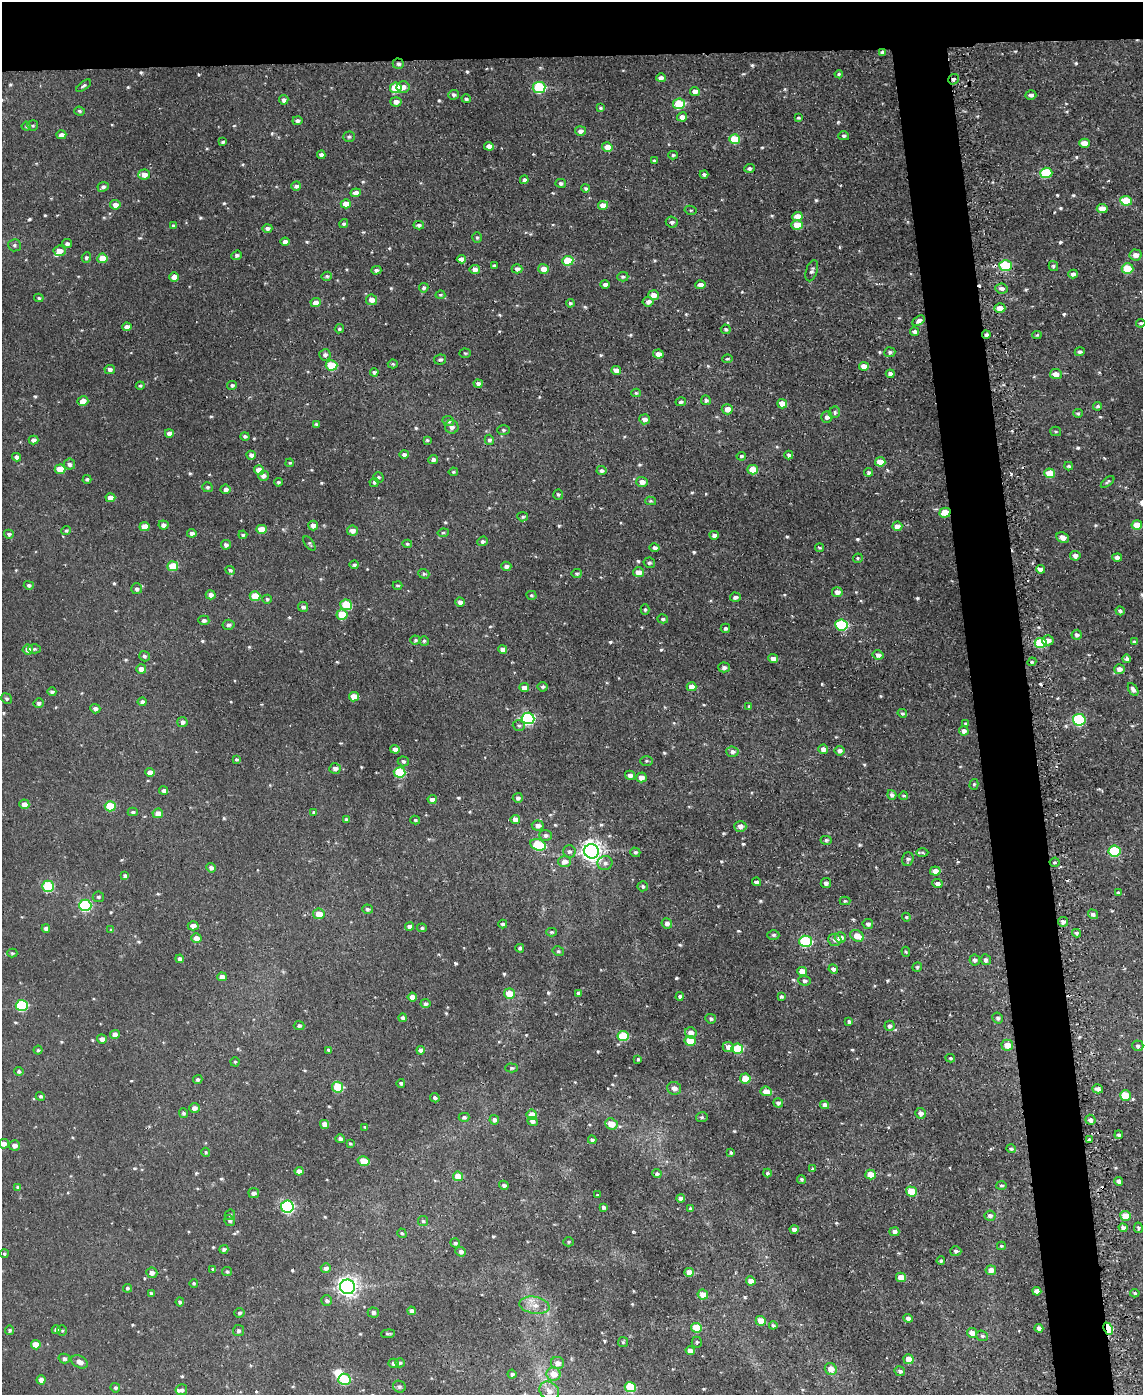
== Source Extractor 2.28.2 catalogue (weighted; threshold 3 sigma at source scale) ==
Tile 2 of 4 x 3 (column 2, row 1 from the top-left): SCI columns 1142-2282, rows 2912-4304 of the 4589 x 4550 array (HDU 1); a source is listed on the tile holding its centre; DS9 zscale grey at full resolution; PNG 1145 x 1397 px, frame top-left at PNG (2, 2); each listed source drawn as its Kron ellipse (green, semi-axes under 4 px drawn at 4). Shown black and unused: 9% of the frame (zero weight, under 2 of 3 exposures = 2% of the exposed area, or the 3 px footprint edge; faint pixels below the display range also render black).
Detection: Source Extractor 2.28.2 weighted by HDU 2 'WHT'; one run over the whole footprint, this tile lists its part. Background 0.00839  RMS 0.005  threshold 0.0223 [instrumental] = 3 sigma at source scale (4.5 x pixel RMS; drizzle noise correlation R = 1.50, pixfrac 1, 0.05/0.05 arcsec/px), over >= 5 px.
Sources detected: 686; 1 inside a brighter object's white glare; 5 cosmic-ray / hot-pixel residue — neither listed nor drawn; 3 inside a brighter listed object's ellipse — not listed separately; of the other 677, all 500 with FLUX_AUTO >= 0.698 (the completeness limit of this list) listed and drawn (177 fainter detections not listed), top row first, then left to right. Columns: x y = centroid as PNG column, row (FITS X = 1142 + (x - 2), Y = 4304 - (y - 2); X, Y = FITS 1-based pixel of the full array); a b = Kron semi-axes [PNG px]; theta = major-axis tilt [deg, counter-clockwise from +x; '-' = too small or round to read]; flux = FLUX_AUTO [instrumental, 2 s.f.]
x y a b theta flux
882 52 4 4 - 1.4
398 64 5 5 - 1.3
839 74 4 4 - 0.94
661 78 5 4 - 1.9
953 79 5 5 - 1.6
84 86 8 4 37 0.94
403 87 6 6 - 3
539 87 6 5 - 43
396 88 6 5 - 20
695 91 5 4 - 3.3
454 95 5 5 - 1.4
1031 95 5 4 - 1.7
466 99 4 3 - 0.96
284 100 5 4 - 1.8
396 102 5 4 - 2.6
679 104 6 5 - 23
600 108 4 4 - 0.81
79 111 5 4 - 0.86
682 117 5 4 - 3.8
798 118 3 3 - 0.81
297 121 5 4 - 1.5
33 125 5 5 - 0.84
26 126 4 4 - 0.72
580 131 5 5 - 2.6
61 135 5 4 - 2.2
844 136 5 4 - 1
349 137 6 5 - 1.1
734 139 5 5 - 15
223 142 3 3 - 0.94
1084 143 5 4 - 5.6
489 146 5 4 - 3.7
607 147 5 4 - 6.1
321 155 4 4 - 1.9
673 155 5 3 - 0.75
654 161 4 3 - 1.2
749 168 5 4 - 1.2
1046 173 6 5 - 24
704 174 4 4 - 1.2
144 175 6 5 - 3.9
524 180 4 4 - 1.5
561 183 5 4 - 1.3
296 186 5 4 - 1.6
103 187 6 5 - 1.5
586 188 4 4 - 0.96
356 193 5 4 - 3.3
1126 201 6 5 - 17
346 204 5 4 - 5.6
115 205 5 4 - 3.1
603 205 5 4 - 5
1102 208 5 4 - 5.7
690 210 6 4 -10 0.71
797 216 5 4 - 6.4
672 222 6 5 - 1.7
344 224 5 4 - 1.1
419 225 5 4 - 1.4
797 225 5 4 - 13
173 226 3 3 - 0.96
267 228 5 4 - 1.6
477 237 5 4 - 0.89
285 242 4 4 - 2.2
67 244 5 4 - 1.7
14 245 6 6 - 1.1
59 251 6 5 - 3.8
237 255 5 4 - 1.2
1135 255 6 5 - 3
86 258 5 4 - 1.2
102 258 5 5 - 8.4
461 259 5 4 - 3.2
568 261 5 5 - 18
1006 265 6 5 - 31
494 266 4 3 - 1
1053 266 5 5 - 1
475 269 5 4 - 2.9
517 269 5 4 - 2.1
544 269 5 5 - 5
1127 269 6 5 - 17
376 270 5 4 - 1.4
812 271 11 5 72 1.8
1073 274 5 4 - 2
327 276 5 4 - 0.84
174 277 5 4 - 3.1
623 277 6 4 2 0.99
605 284 4 3 - 2.1
700 285 5 4 - 3.4
424 288 5 4 - 1.1
1001 288 6 5 - 2.2
440 295 5 4 - 0.74
653 295 5 5 - 5.1
39 298 5 3 - 0.78
372 300 5 5 - 4.4
648 302 5 5 - 2.5
316 303 5 4 - 3.9
570 303 4 4 - 1.1
1000 308 5 5 - 4.9
919 321 7 4 33 2.4
1141 323 4 3 - 0.8
127 327 5 4 - 2.7
339 329 5 4 - 0.89
726 329 5 4 - 0.91
914 332 4 4 - 2.1
986 335 4 4 - 1.3
1037 335 5 4 - 0.73
890 352 5 5 - 1.2
1080 352 5 4 - 1.5
465 353 5 4 - 0.71
658 354 5 4 - 4
325 355 6 5 - 1.7
440 359 6 5 - 1.2
727 359 5 4 - 0.7
393 364 5 4 - 0.84
332 365 6 5 - 19
864 366 5 4 - 5
110 369 5 4 - 1.9
616 370 5 4 - 2.9
374 372 4 4 - 1.1
890 374 4 4 - 2.6
1056 374 6 5 - 4
478 383 4 4 - 1.7
232 385 5 4 - 1.2
140 386 4 4 - 0.79
636 393 4 3 - 0.78
706 400 5 4 - 1.2
83 401 5 5 - 4.2
681 402 5 4 - 1.3
782 404 5 4 - 6.7
1098 406 4 3 - 0.92
727 409 5 5 - 4.1
834 412 6 5 - 1.3
1078 413 5 4 - 0.85
827 417 5 5 - 2.2
644 419 5 5 - 2.6
448 421 6 5 - 1.6
316 424 4 3 - 0.86
452 427 7 6 - 2.5
503 430 6 5 - 0.99
1056 431 5 4 - 0.7
169 433 4 4 - 2.6
245 436 5 4 - 1.1
34 440 5 4 - 1.9
427 440 4 4 - 0.78
489 440 5 4 - 1.3
404 454 5 4 - 1.5
251 455 4 4 - 1.9
789 455 4 4 - 1.4
741 456 5 4 - 0.97
16 457 4 4 - 1.7
433 460 5 4 - 2
880 462 5 4 - 8.6
290 463 4 3 - 0.75
69 464 5 5 - 1.8
1069 466 4 3 - 0.8
60 469 5 4 - 9.9
259 470 5 4 - 4.5
753 470 5 5 - 11
601 471 5 4 - 1.5
453 472 5 4 - 0.72
869 472 4 4 - 1.2
1050 473 5 5 - 12
263 476 5 5 - 2.3
378 477 5 5 - 0.92
87 479 4 4 - 0.9
278 482 4 4 - 0.99
374 482 4 4 - 0.97
642 482 6 5 - 3.4
1108 482 8 3 38 0.87
207 487 5 5 - 1.1
225 489 5 5 - 2.1
558 494 5 5 - 0.97
110 498 5 4 - 4.5
651 501 5 4 - 0.72
945 513 5 5 - 8.3
523 517 5 4 - 0.86
163 525 5 4 - 2
313 525 5 5 - 2.8
1137 525 5 4 - 9
897 526 5 4 - 3.7
145 527 5 4 - 6.7
261 529 5 4 - 7.1
66 530 5 4 - 0.94
352 531 5 5 - 3.1
192 533 4 4 - 1.9
443 533 5 4 - 0.76
9 534 5 4 - 1.3
243 535 4 3 - 0.98
714 535 4 4 - 2.3
1063 537 6 5 - 3.4
482 541 5 4 - 1.2
309 543 8 4 -56 0.89
407 544 5 4 - 0.84
226 545 5 4 - 1.7
655 548 5 4 - 1.9
819 548 4 3 - 0.79
1075 556 5 5 - 2.7
1117 557 5 4 - 2.3
858 558 5 4 - 0.84
649 563 6 5 - 1.1
354 565 4 4 - 1.1
173 566 5 5 - 11
506 566 5 4 - 1.9
1040 569 4 4 - 2.4
230 570 5 4 - 1
638 572 5 5 - 4
577 573 5 4 - 1
424 574 6 5 - 0.95
29 585 5 4 - 1.3
397 585 5 4 - 0.8
137 589 5 5 - 1.5
837 592 5 5 - 3.1
211 595 5 4 - 2.4
531 595 5 4 - 0.73
255 596 5 4 - 9
735 597 5 4 - 1.8
267 599 4 4 - 0.77
460 602 5 4 - 2.2
346 605 6 5 - 20
303 607 5 5 - 1.5
645 610 5 4 - 0.88
1120 611 5 4 - 1.2
342 615 5 5 - 13
663 619 5 4 - 1.3
204 620 5 5 - 1.4
229 625 6 5 - 1.6
841 625 6 5 - 43
725 628 5 4 - 1.1
1077 635 5 5 - 1.9
415 640 5 4 - 0.83
1048 640 5 5 - 3.3
424 641 5 4 - 0.94
1135 642 4 3 - 1.4
1041 643 6 5 - 20
28 649 5 5 - 2.8
34 649 6 4 2 0.98
503 649 4 4 - 2.6
878 655 5 4 - 2.6
144 656 5 5 - 1.3
773 659 5 4 - 4.1
1127 659 4 4 - 1.7
1032 662 4 4 - 0.75
724 667 6 5 - 1.7
141 669 5 4 - 3.3
1119 669 5 5 - 3
543 687 5 5 - 1.1
691 687 5 4 - 5.3
524 688 5 4 - 3.3
1133 689 7 4 -59 1.8
52 692 4 4 - 1.5
354 697 5 4 - 7.9
6 698 5 5 - 0.94
142 702 4 4 - 1.5
39 703 5 5 - 1.4
749 706 4 3 - 0.74
95 709 5 4 - 1.7
902 713 5 4 - 0.96
528 718 6 5 - 74
1079 720 6 6 - 62
182 722 5 5 - 1.6
965 724 3 3 - 0.95
519 725 6 5 - 1
964 731 5 4 - 2.6
395 749 4 4 - 3.1
823 749 5 4 - 3.2
840 751 5 5 - 1.9
732 752 6 5 - 1.6
236 759 4 3 - 0.83
403 761 5 5 - 1.1
646 761 6 5 - 0.76
335 769 6 5 - 2.2
150 772 5 4 - 3.4
400 772 6 5 - 30
630 775 5 4 - 2.7
641 777 5 5 - 4.4
974 784 5 4 - 0.7
164 790 4 4 - 1.7
892 795 5 4 - 1.6
903 796 4 4 - 0.81
518 798 5 5 - 1.5
432 799 4 4 - 3.1
24 804 5 5 - 3.9
110 806 5 5 - 16
133 812 5 4 - 1.1
314 812 4 4 - 0.96
158 813 5 5 - 3.9
346 819 4 3 - 1
415 820 5 4 - 0.81
515 820 5 4 - 5.1
538 826 6 5 - 2.9
740 826 6 5 - 2.9
546 835 6 5 - 1.6
826 840 5 4 - 1
538 845 8 5 -16 26
569 851 6 6 - 1.5
591 851 7 7 - 340
1114 851 6 5 - 36
635 852 5 4 - 1.1
922 852 6 4 0 0.71
908 859 7 5 71 1.5
564 861 6 5 - 4
1055 862 5 5 - 1
605 863 7 7 - 1.9
211 868 5 4 - 1.9
935 871 5 4 - 4
125 876 4 4 - 1.5
756 882 4 3 - 1.6
826 883 5 5 - 2.1
937 884 5 4 - 2.7
48 886 6 5 - 32
643 886 5 5 - 0.99
1118 892 4 4 - 0.71
98 897 5 5 - 1
845 901 5 4 - 0.73
85 905 6 6 - 57
367 909 5 4 - 1.2
319 914 6 5 - 6.2
1093 914 5 4 - 1.8
906 917 4 4 - 0.77
1063 922 5 5 - 1.6
667 923 5 5 - 2.4
503 924 4 4 - 1.3
868 924 5 5 - 1.7
193 926 5 4 - 3
409 927 4 4 - 2.9
46 928 4 4 - 2.1
422 928 5 4 - 0.98
111 930 4 4 - 0.7
551 932 5 4 - 0.84
1077 933 4 4 - 0.96
773 935 6 4 -1 1.1
857 936 7 5 -28 7.1
196 938 5 5 - 4.2
840 938 5 5 - 5.3
835 940 6 6 - 2.4
806 941 6 5 - 43
520 948 4 4 - 1.2
558 951 6 4 -13 0.86
906 952 5 4 - 0.73
12 953 5 4 - 0.78
180 959 4 4 - 1.7
975 960 5 5 - 1.5
986 960 5 5 - 1.7
917 967 5 4 - 0.83
833 969 5 4 - 1.9
802 971 5 4 - 5.9
222 977 5 4 - 3.1
804 981 6 5 - 1.4
579 993 4 4 - 1.2
509 994 5 5 - 9.7
680 996 4 4 - 1.6
412 997 4 4 - 3.4
781 997 3 3 - 1
425 1004 5 4 - 1.3
22 1005 6 5 - 44
403 1018 4 3 - 1.2
998 1018 5 5 - 1.2
711 1019 5 5 - 1.3
849 1021 4 3 - 1.1
299 1026 5 4 - 0.98
890 1026 5 5 - 1.3
691 1033 6 5 - 3.7
115 1035 5 4 - 3.3
623 1036 6 5 - 25
102 1039 5 4 - 2.2
690 1041 5 5 - 12
1007 1045 6 5 - 6.3
1138 1046 5 5 - 1.2
728 1047 6 5 - 3.3
737 1049 6 5 - 20
38 1050 4 4 - 0.84
328 1050 4 3 - 0.83
421 1050 4 4 - 2
950 1058 5 4 - 0.9
638 1059 3 3 - 0.81
235 1062 4 4 - 0.73
512 1068 6 4 -1 0.84
19 1071 5 4 - 1.1
745 1078 5 5 - 9
198 1080 5 4 - 1
401 1083 4 4 - 1.1
338 1087 5 5 - 19
674 1088 7 6 - 3.3
1098 1089 5 4 - 1.8
766 1091 6 5 - 5.9
1125 1095 5 5 - 14
40 1096 5 4 - 0.98
435 1098 5 4 - 1.3
778 1103 5 4 - 1.7
825 1105 4 4 - 2.4
194 1108 5 4 - 2.3
183 1113 5 4 - 1.1
920 1113 5 5 - 2.4
532 1115 5 5 - 5.7
464 1117 5 4 - 1.2
702 1117 6 5 - 0.99
494 1120 5 5 - 1.7
1090 1120 5 5 - 2.1
532 1121 5 4 - 1.7
324 1124 4 4 - 3.6
611 1124 6 5 - 5.6
365 1127 3 3 - 0.75
1119 1135 4 4 - 0.98
340 1139 5 4 - 1.8
1089 1139 4 3 - 1.3
592 1140 4 4 - 1.2
350 1143 3 3 - 0.82
4 1144 5 4 - 2.2
14 1145 5 5 - 2.4
1011 1149 5 4 - 1.1
206 1152 4 4 - 0.71
731 1153 3 3 - 0.86
364 1161 6 4 -15 9.7
812 1169 3 3 - 0.89
299 1171 4 4 - 3.1
767 1173 4 4 - 0.94
657 1174 4 4 - 1
870 1175 5 5 - 8.3
458 1176 5 4 - 7.9
801 1179 4 4 - 0.81
1119 1182 4 4 - 2.1
504 1185 5 4 - 1.5
1001 1185 5 4 - 0.79
18 1187 4 3 - 1.2
911 1191 5 5 - 14
254 1193 5 5 - 2
598 1195 3 3 - 0.79
681 1198 4 4 - 1.9
287 1206 6 6 - 89
603 1207 4 3 - 1.5
690 1208 4 4 - 0.81
230 1215 6 5 - 0.75
990 1216 5 5 - 1.9
1126 1216 5 4 - 8.7
230 1221 6 5 - 1.1
423 1221 5 5 - 0.86
1123 1228 4 4 - 1.9
1138 1228 5 4 - 1.3
794 1229 4 4 - 2.2
894 1232 5 4 - 2.1
402 1233 5 4 - 0.88
569 1242 5 4 - 0.77
455 1243 5 4 - 1.3
1001 1246 4 3 - 0.77
224 1249 4 4 - 1.2
956 1251 5 5 - 1.1
461 1252 5 4 - 1.8
4 1254 4 4 - 0.75
941 1261 4 4 - 0.85
326 1268 5 5 - 2.1
213 1269 4 4 - 0.89
991 1270 5 5 - 3.2
227 1272 5 4 - 1
689 1272 4 4 - 3.8
152 1273 5 5 - 2.5
901 1277 5 4 - 6
751 1281 5 4 - 3.4
194 1283 4 4 - 0.79
348 1287 7 7 - 260
127 1288 4 4 - 1
1037 1291 4 4 - 2.7
151 1293 4 3 - 0.8
1135 1293 5 4 - 0.76
703 1295 5 5 - 5.3
327 1300 5 5 - 1.3
180 1302 4 3 - 1.1
534 1305 15 8 -10 5.1
412 1311 4 4 - 2.4
239 1313 5 5 - 1.1
373 1313 5 5 - 1.7
908 1318 5 4 - 1.9
761 1321 5 5 - 9
773 1325 4 3 - 0.85
696 1328 5 5 - 12
1039 1328 4 4 - 2.1
1108 1329 6 4 -66 32
10 1330 4 4 - 0.91
56 1330 4 4 - 1.6
62 1331 5 4 - 0.73
238 1331 5 5 - 1.3
972 1333 5 5 - 4.3
388 1334 7 3 4 0.8
982 1336 6 5 - 1.1
623 1342 5 5 - 0.7
697 1342 5 5 - 0.85
36 1345 5 4 - 6.3
690 1351 5 4 - 2.9
64 1359 5 5 - 1.3
909 1359 5 4 - 6.1
80 1362 9 6 -27 3.3
394 1363 5 4 - 1.6
400 1363 4 4 - 0.89
557 1363 6 6 - 3.1
831 1369 6 5 - 4.5
900 1371 5 4 - 1.4
512 1374 4 4 - 1.3
553 1374 7 6 - 6
344 1379 6 5 - 30
41 1380 4 4 - 3.5
399 1387 6 5 - 1.4
630 1387 5 5 - 22
115 1388 5 4 - 0.98
181 1390 6 5 - 1.5
549 1391 10 8 -37 4.4
Overlapping masked pixels (flux is a lower limit): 7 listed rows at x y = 882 52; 398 64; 953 79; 986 335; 83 401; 945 513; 1108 1329
Isophote crosses this tile's border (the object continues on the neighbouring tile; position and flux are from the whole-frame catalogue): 1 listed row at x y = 4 1144